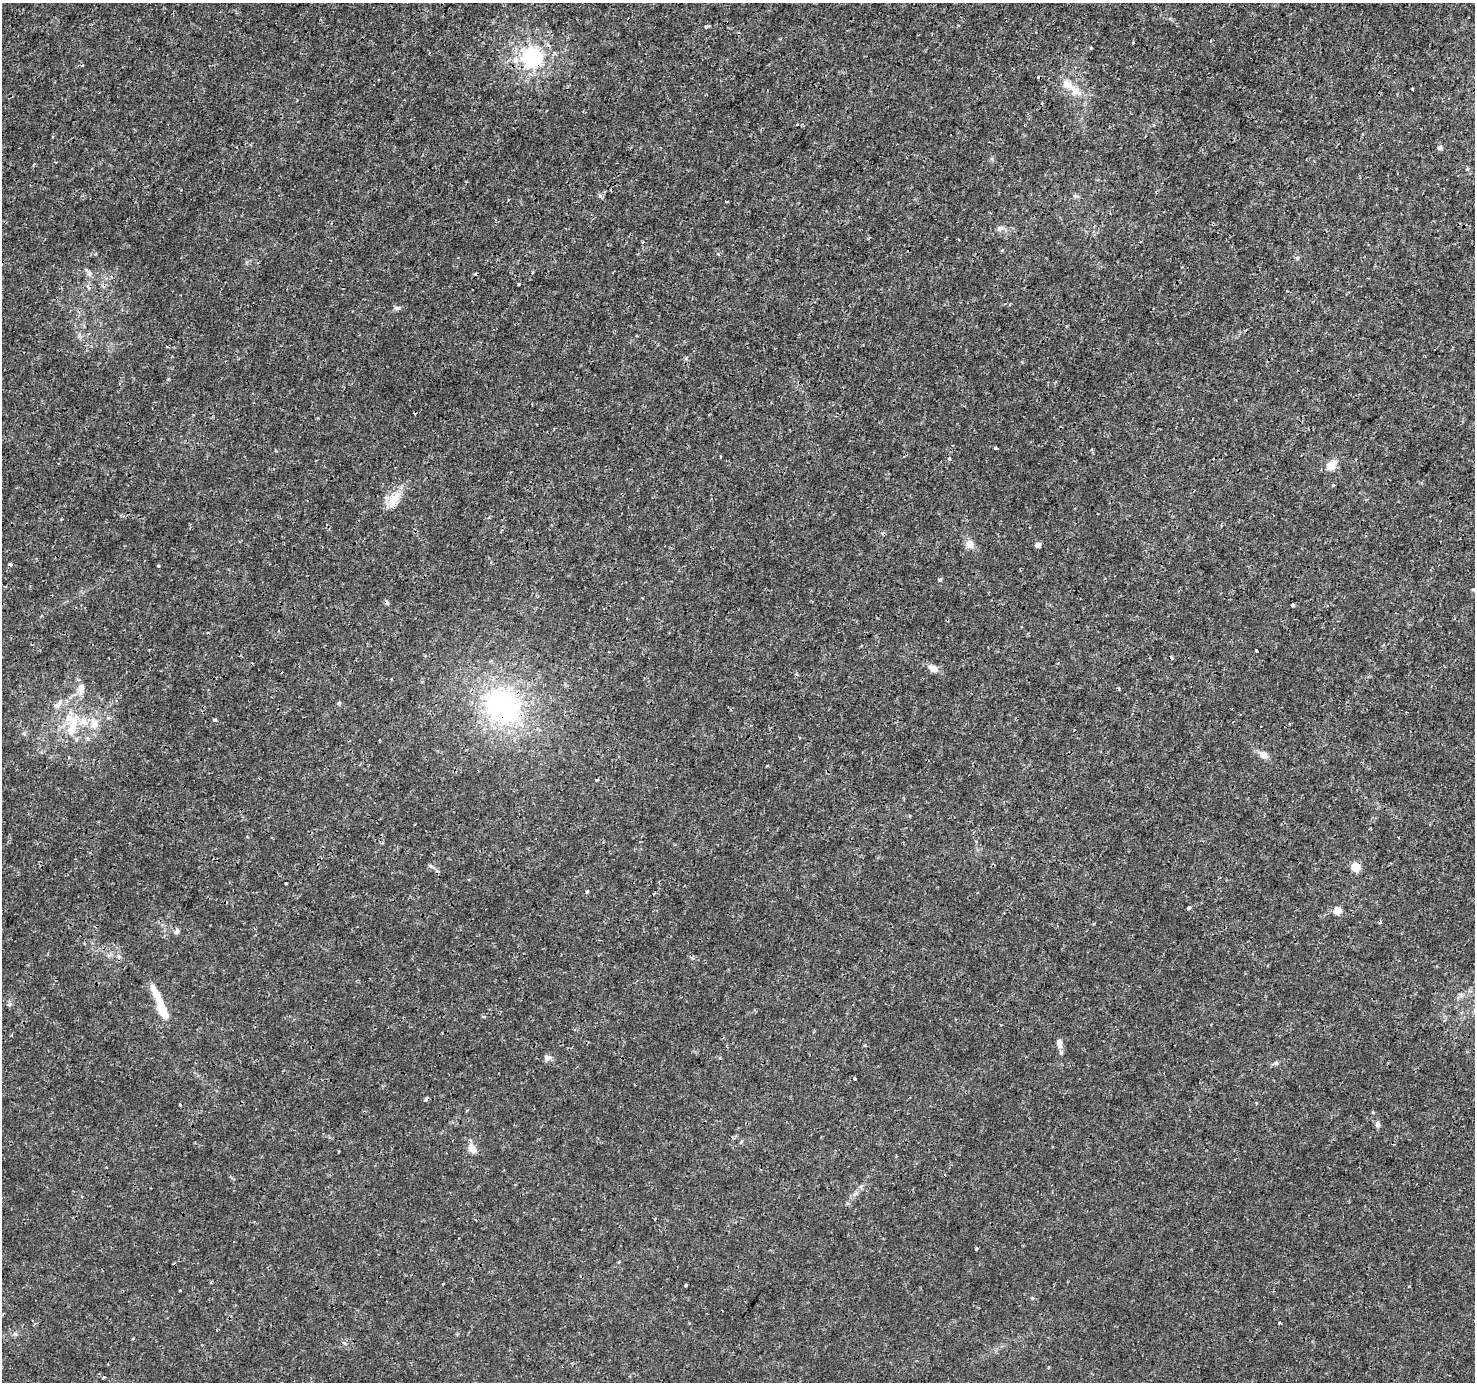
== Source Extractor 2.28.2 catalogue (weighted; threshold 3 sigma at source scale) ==
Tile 10 of 4 x 4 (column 2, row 3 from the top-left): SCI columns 1475-2947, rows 1570-2949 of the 5901 x 5965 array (HDU 1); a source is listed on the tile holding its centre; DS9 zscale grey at full resolution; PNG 1477 x 1384 px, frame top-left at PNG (2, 3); no overlay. Shown black and unused: <1% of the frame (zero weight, under 3 of 4 exposures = <1% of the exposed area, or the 3 px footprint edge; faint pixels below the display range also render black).
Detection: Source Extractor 2.28.2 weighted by HDU 2 'WHT'; one run over the whole footprint, this tile lists its part. Background 0.00242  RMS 8.0e-04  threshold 0.00359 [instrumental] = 3 sigma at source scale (4.5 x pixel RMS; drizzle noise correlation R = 1.50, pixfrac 1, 0.0396/0.0396 arcsec/px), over >= 5 px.
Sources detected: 74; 1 inside a brighter object's white glare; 9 cosmic-ray / hot-pixel residue — not listed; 3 inside a brighter listed object's ellipse — not listed separately; the other 61 listed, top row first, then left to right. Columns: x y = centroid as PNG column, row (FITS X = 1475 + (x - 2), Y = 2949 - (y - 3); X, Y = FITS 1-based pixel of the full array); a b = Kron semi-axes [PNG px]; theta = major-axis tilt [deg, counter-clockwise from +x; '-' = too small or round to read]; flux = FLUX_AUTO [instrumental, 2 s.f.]
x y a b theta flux
706 27 6 3 13 0.13
532 57 7 7 - 44
1412 89 3 2 - 0.1
1075 91 18 13 -48 1.1
1440 147 5 5 - 0.29
726 201 4 2 - 0.081
1000 228 10 5 37 0.24
718 254 4 3 - 0.092
89 273 7 6 - 0.22
519 284 4 2 - 0.078
398 308 9 5 0 0.19
168 379 4 3 - 0.083
996 448 3 3 - 0.83
949 459 3 3 - 0.29
1331 465 13 9 49 0.92
1333 485 3 3 - 0.24
394 499 25 12 56 1.3
970 544 9 8 - 0.74
1038 545 6 6 - 0.25
158 566 3 3 - 0.077
940 579 4 3 - 0.2
1473 589 5 3 - 0.09
1292 605 4 3 - 0.2
1256 651 3 3 - 0.16
933 668 11 7 -28 0.63
81 688 14 8 84 0.65
339 703 5 4 - 0.11
57 705 8 7 - 0.32
503 706 51 43 -50 14
215 720 3 3 - 0.3
73 724 29 12 76 2
95 724 14 10 81 0.87
87 738 6 4 -71 0.13
1263 755 8 7 - 0.63
767 766 4 3 - 0.075
597 780 4 3 - 0.12
431 866 8 4 -34 0.18
1355 867 5 5 - 3.2
286 883 3 3 - 0.18
587 891 4 4 - 0.11
1189 908 4 3 - 0.44
1337 910 5 5 - 1.9
177 931 8 6 57 0.2
119 956 7 5 -61 0.19
162 1009 27 8 -69 2.3
1059 1043 12 8 -85 0.45
865 1045 5 3 - 0.081
547 1058 9 7 40 0.32
1276 1063 6 5 - 0.17
855 1079 3 3 - 0.13
427 1099 5 4 - 0.23
1373 1112 5 4 - 0.084
1378 1124 8 6 -86 0.25
472 1149 11 8 -62 0.7
976 1248 3 3 - 0.17
619 1262 4 4 - 0.087
686 1285 3 3 - 0.099
180 1290 3 2 - 0.067
1279 1323 3 3 - 0.11
344 1343 6 4 -42 0.13
104 1378 4 2 - 0.086
Overlapping masked pixels (flux is a lower limit): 5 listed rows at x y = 532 57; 89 273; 503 706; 1355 867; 427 1099
Unlisted compact peaks at least as high as the median listed source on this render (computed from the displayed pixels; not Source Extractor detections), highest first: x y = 1091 48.